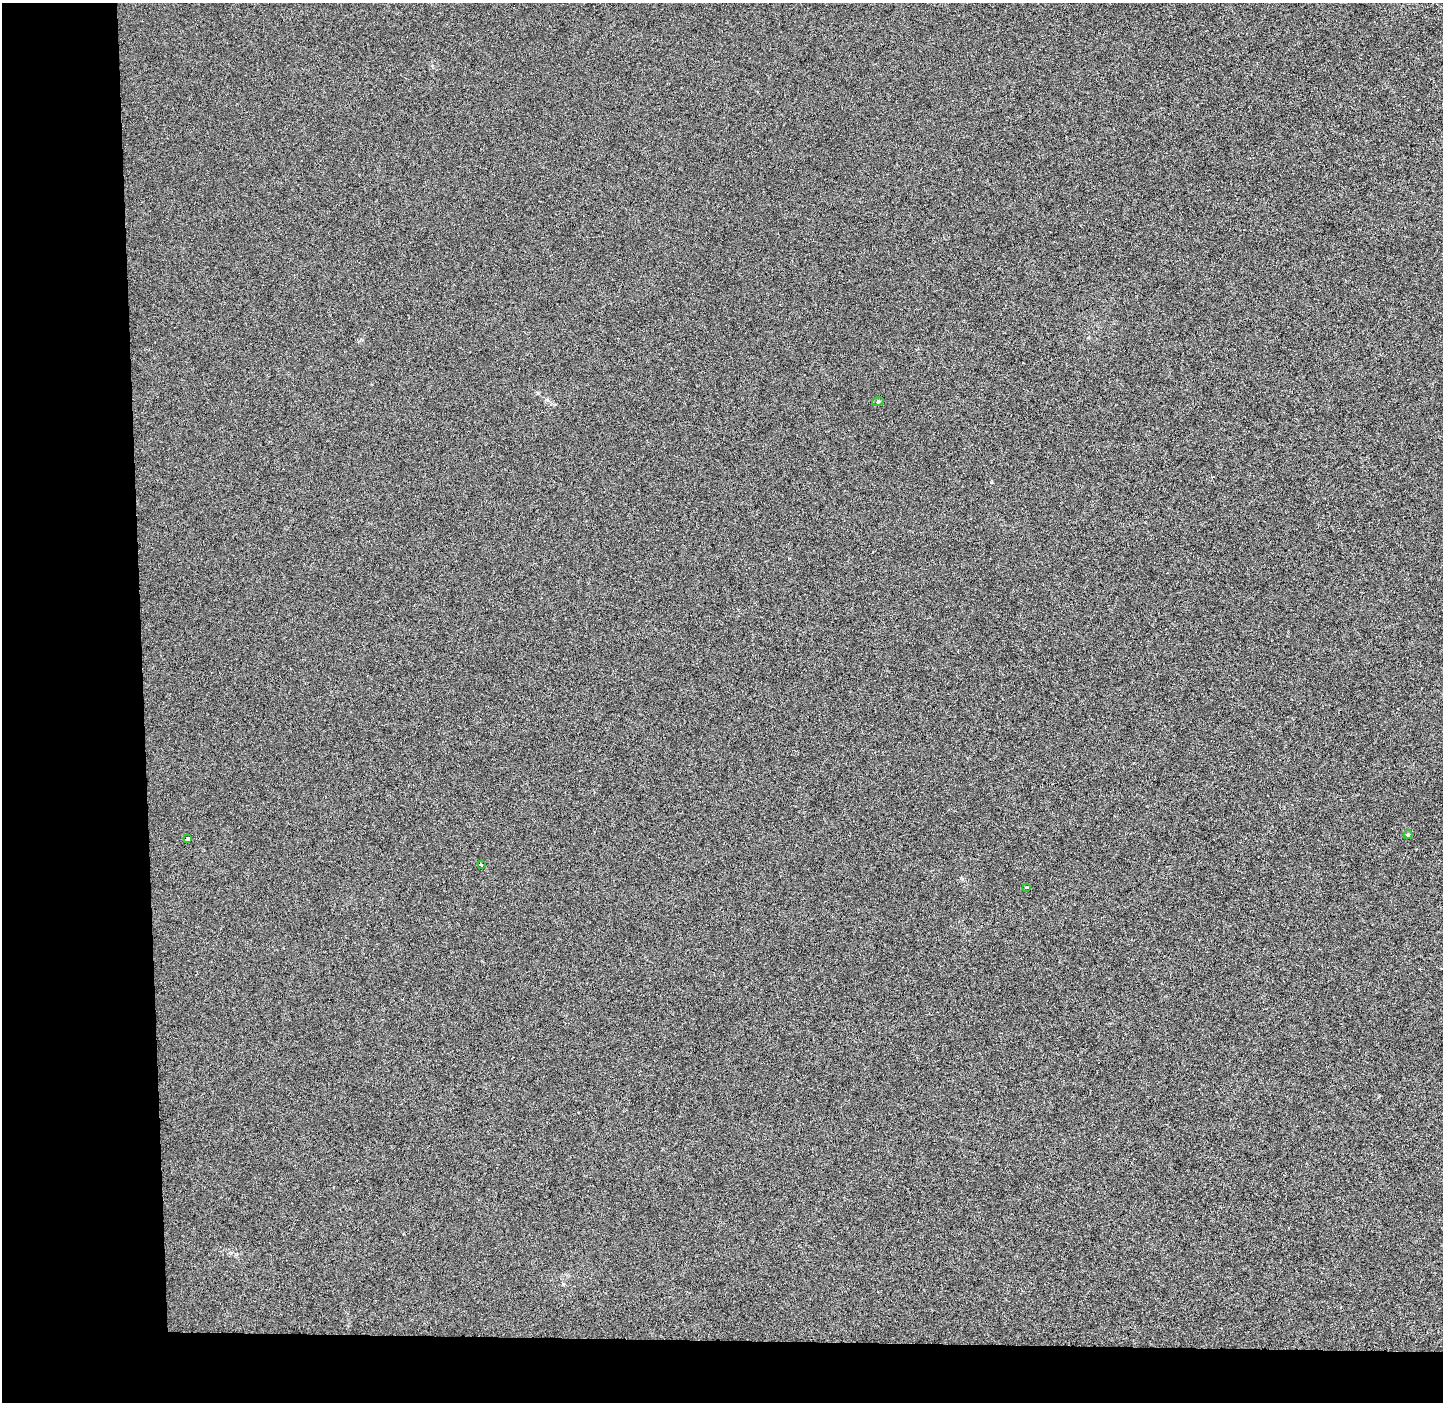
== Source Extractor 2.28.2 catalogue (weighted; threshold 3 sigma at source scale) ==
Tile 7 of 3 x 3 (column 1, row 3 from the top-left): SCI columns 71-1511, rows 7-1406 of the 4465 x 4207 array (HDU 1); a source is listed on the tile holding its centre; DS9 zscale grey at full resolution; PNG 1445 x 1404 px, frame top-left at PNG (2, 3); each listed source drawn as its Kron ellipse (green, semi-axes under 4 px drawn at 4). Shown black and unused: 14% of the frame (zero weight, under 3 of 6 exposures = <1% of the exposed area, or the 3 px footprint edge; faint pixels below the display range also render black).
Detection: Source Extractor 2.28.2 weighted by HDU 2 'WHT'; one run over the whole footprint, this tile lists its part. Background -1.97e-04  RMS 0.0024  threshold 0.00975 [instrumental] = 3 sigma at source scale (4.09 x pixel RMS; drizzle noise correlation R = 1.36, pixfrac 0.8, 0.0396/0.0396 arcsec/px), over >= 5 px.
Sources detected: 5; all 5 listed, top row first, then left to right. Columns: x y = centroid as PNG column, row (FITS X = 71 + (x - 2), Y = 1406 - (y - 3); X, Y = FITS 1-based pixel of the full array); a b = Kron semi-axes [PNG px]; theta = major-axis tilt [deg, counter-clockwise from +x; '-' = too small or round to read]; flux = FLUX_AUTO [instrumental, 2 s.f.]
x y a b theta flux
878 401 6 3 19 0.24
1408 835 4 4 - 0.44
188 838 3 3 - 0.5
481 864 3 2 - 0.19
1027 887 4 2 - 0.17